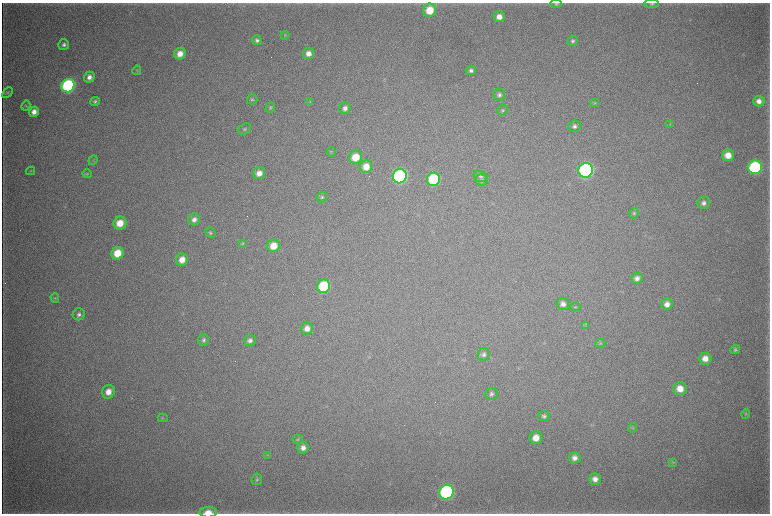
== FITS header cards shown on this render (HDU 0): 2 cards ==
NAXIS1  =                 1536 / length of data axis 1
NAXIS2  =                 1023 / length of data axis 2

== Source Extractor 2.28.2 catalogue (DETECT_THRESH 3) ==
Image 1536 x 1023 px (HDU 0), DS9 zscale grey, zoomed out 1/2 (1 PNG px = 2 x 2 image px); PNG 772 x 516 px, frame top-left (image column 1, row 1022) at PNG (2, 3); each listed source drawn as its Kron ellipse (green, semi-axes under 4 px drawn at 4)
Background 4080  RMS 36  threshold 108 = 3 sigma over >= 5 px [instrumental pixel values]
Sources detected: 89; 4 cannot appear on this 1/2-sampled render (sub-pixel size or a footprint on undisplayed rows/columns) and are neither listed nor drawn; the other 85 listed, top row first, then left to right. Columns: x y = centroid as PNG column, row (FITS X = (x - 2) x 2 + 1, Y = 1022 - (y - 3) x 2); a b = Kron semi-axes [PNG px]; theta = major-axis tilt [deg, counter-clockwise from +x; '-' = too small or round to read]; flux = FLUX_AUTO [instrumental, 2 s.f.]
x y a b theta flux
556 4 5 4 - 1.1e+04
652 4 7 3 -2 1.3e+04
430 10 7 6 - 1.7e+05
499 17 5 5 - 6.1e+04
285 35 4 4 - 8.1e+03
257 40 5 5 - 1.9e+04
573 41 5 5 - 1.7e+04
64 45 5 5 - 2.2e+04
309 53 5 5 - 5.6e+04
180 54 6 5 - 7.8e+04
137 70 5 3 - 5.4e+03
471 70 5 4 - 2.3e+04
89 77 5 5 - 4.1e+04
68 86 7 6 - 1.1e+06
8 93 6 4 47 1.2e+04
499 95 6 6 - 2.2e+04
252 99 5 5 - 1.3e+04
95 101 5 4 - 1.5e+04
759 101 5 5 - 4.5e+04
310 102 4 3 - 6.9e+03
595 103 4 3 - 7.0e+03
26 106 5 3 - 6.9e+03
270 108 5 4 - 1.1e+04
345 108 6 5 - 3.6e+04
502 110 5 5 - 1.2e+04
34 112 5 5 - 5.2e+04
670 124 4 3 - 6.8e+03
574 126 6 5 - 2.5e+04
244 129 7 5 39 1.5e+04
331 152 5 4 - 8.1e+03
728 155 6 6 - 9.8e+04
355 157 7 6 - 1.7e+05
93 160 5 1 - 4.2e+03
366 167 6 6 - 1.1e+05
755 167 7 6 - 9.9e+05
586 170 7 7 - 1.9e+06
31 171 4 3 - 5.9e+03
259 173 6 5 - 6.1e+04
87 174 4 4 - 8.3e+03
400 176 7 7 - 1.6e+06
480 176 7 5 -17 1.9e+04
433 179 7 6 - 6.8e+05
481 180 6 5 - 1.8e+04
322 197 5 5 - 1.3e+04
704 203 6 6 - 3.0e+04
634 213 5 4 - 1.2e+04
194 219 6 5 - 3.4e+04
120 223 7 6 - 1.3e+05
210 233 5 4 - 1.2e+04
243 243 4 4 - 7.3e+03
273 246 6 6 - 1.2e+05
117 253 6 6 - 1.7e+05
182 260 6 6 - 8.2e+04
637 278 6 5 - 3.5e+04
324 286 6 6 - 4.8e+05
55 298 5 4 - 9.9e+03
563 304 6 6 - 3.9e+04
667 304 6 5 - 5.0e+04
575 307 5 3 - 6.5e+03
79 314 6 6 - 2.5e+04
585 325 4 2 - 5.8e+03
307 329 6 6 - 5.4e+04
203 340 6 5 - 2.0e+04
250 340 6 5 - 2.7e+04
600 343 5 4 - 1.1e+04
735 350 5 4 - 1.4e+04
484 354 6 6 - 2.4e+04
705 359 6 6 - 7.4e+04
680 389 7 6 - 9.4e+04
108 392 7 6 - 6.9e+04
491 394 6 5 - 2.0e+04
746 414 5 4 - 8.3e+03
544 416 5 5 - 1.6e+04
163 418 5 3 - 8.5e+03
633 428 5 3 - 8.3e+03
536 438 6 6 - 9.5e+04
298 439 5 4 - 8.4e+03
303 448 6 5 - 4.2e+04
267 455 3 3 - 4.4e+03
575 458 6 5 - 3.7e+04
673 463 3 2 - 4.6e+03
257 479 6 5 - 1.3e+04
595 479 6 6 - 4.8e+04
447 492 7 7 - 1.5e+06
208 512 9 5 0 8.6e+04
At the frame edge (FLAGS 8, measured only in part): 1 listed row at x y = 208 512
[4 sub-pixel or undisplayed-footprint detections neither listed nor drawn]